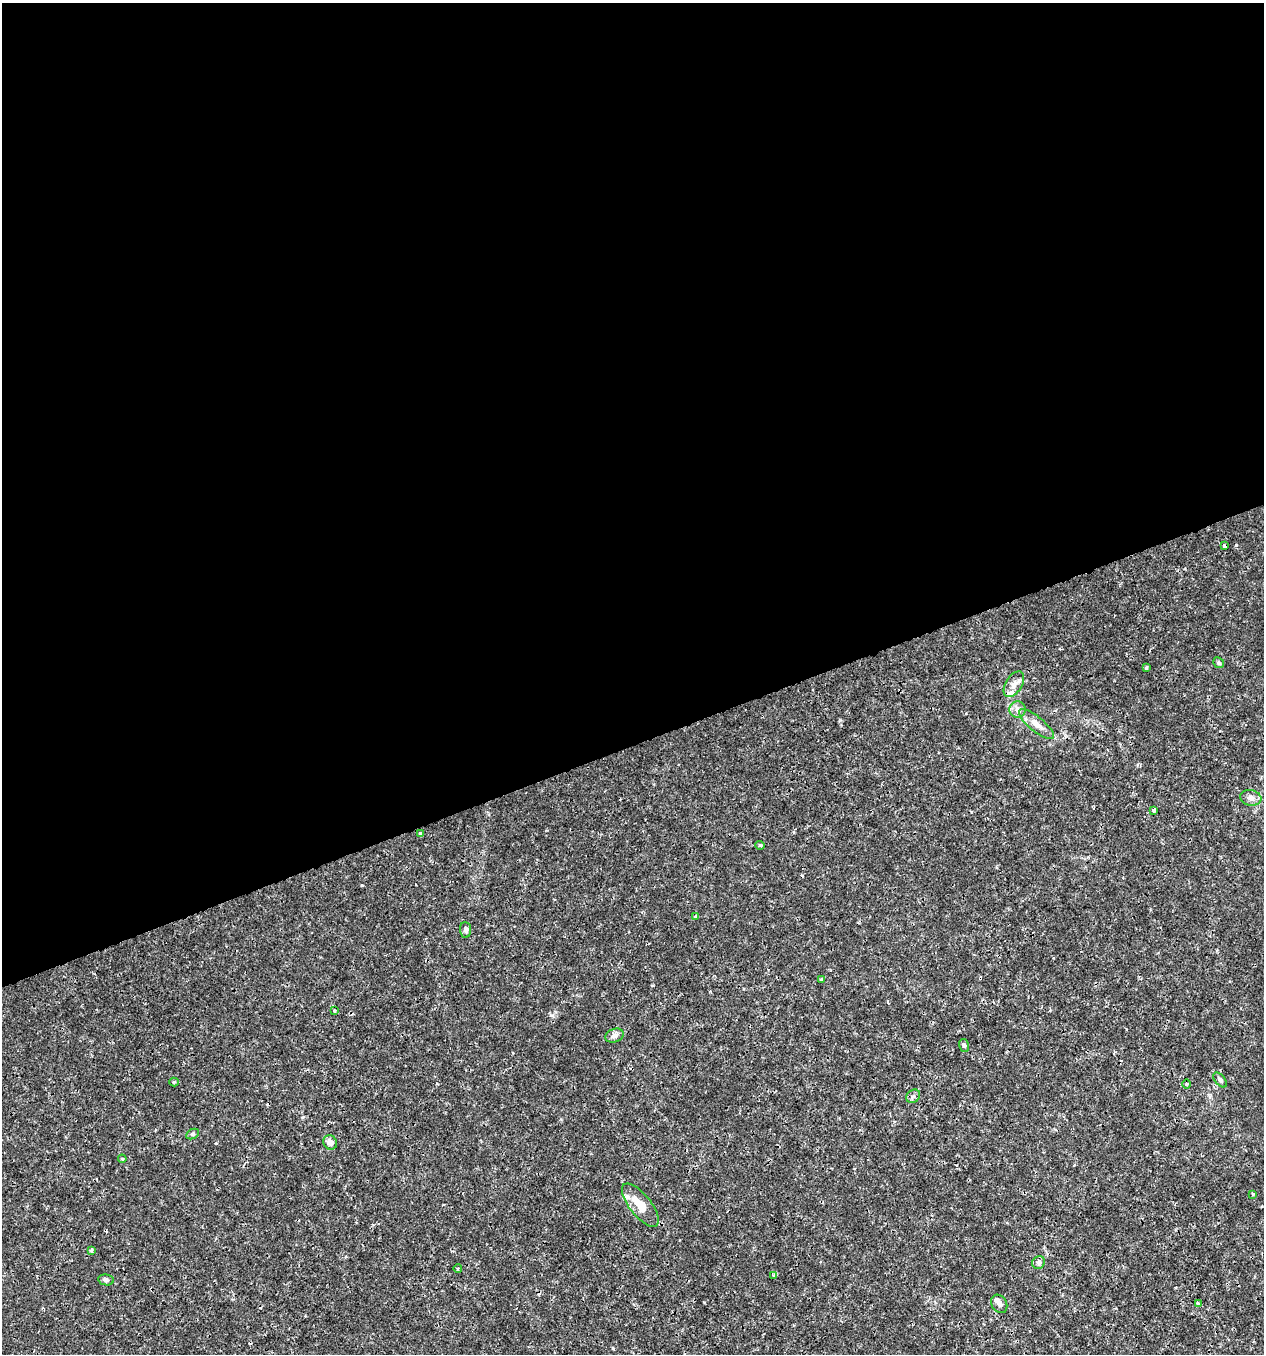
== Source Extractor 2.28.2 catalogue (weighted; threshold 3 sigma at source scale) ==
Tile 2 of 4 x 4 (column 2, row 1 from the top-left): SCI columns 1383-2644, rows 4055-5406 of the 5236 x 5408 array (HDU 1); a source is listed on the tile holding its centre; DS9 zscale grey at full resolution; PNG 1266 x 1356 px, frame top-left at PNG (2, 3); each listed source drawn as its Kron ellipse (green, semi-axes under 4 px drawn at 4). Shown black and unused: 55% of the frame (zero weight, under 3 of 4 exposures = <1% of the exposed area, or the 3 px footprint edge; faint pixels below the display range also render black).
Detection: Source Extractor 2.28.2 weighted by HDU 2 'WHT'; one run over the whole footprint, this tile lists its part. Background 0.00101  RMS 9.7e-04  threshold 0.00435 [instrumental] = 3 sigma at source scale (4.5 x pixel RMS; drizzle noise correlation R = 1.50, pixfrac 1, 0.0396/0.0396 arcsec/px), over >= 5 px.
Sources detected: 37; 3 cosmic-ray / hot-pixel residue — neither listed nor drawn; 2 inside a brighter listed object's ellipse — not listed separately; the other 32 listed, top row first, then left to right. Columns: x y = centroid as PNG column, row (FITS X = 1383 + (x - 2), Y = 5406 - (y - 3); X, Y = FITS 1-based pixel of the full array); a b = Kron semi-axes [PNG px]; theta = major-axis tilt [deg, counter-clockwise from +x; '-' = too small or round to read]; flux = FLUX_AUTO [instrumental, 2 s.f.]
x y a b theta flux
1224 546 4 3 - 0.23
1219 663 6 5 - 0.17
1146 668 4 4 - 0.16
1014 684 14 8 58 0.66
1017 710 8 8 - 0.43
1036 724 22 7 -39 0.84
1251 798 10 7 -11 0.46
1154 810 4 3 - 0.67
420 833 4 3 - 0.13
760 845 4 4 - 0.11
696 917 3 3 - 0.55
466 930 8 5 -85 0.31
821 980 4 3 - 0.21
334 1011 3 3 - 0.09
615 1036 9 6 19 0.42
964 1045 6 5 - 0.17
1220 1080 9 5 -50 0.23
174 1082 4 4 - 0.088
1187 1084 5 3 - 0.12
913 1096 7 6 - 0.22
192 1134 7 4 27 0.17
330 1142 7 6 - 0.49
122 1159 4 3 - 0.077
1253 1194 3 3 - 0.14
640 1205 26 10 -51 1.9
91 1250 3 3 - 0.21
1039 1262 7 6 - 0.24
458 1268 4 3 - 0.11
774 1275 4 4 - 0.14
106 1280 8 5 -9 0.22
1198 1303 4 3 - 0.32
999 1304 10 7 -59 0.32
Overlapping masked pixels (flux is a lower limit): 1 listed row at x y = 1224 546
Unlisted compact peaks at least as high as the median listed source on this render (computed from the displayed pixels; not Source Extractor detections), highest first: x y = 1236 545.